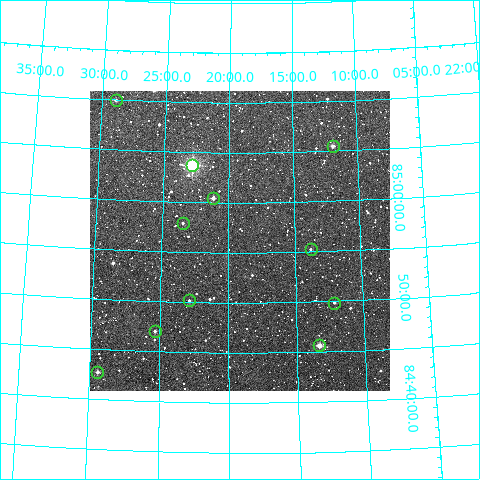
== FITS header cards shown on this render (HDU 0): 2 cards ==
NAXIS1  =                  300
NAXIS2  =                  300

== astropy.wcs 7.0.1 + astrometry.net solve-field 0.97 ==
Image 300 x 300 px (HDU 0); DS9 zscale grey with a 90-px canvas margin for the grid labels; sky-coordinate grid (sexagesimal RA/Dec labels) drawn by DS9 from the SOLVED WCS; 11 Tycho-2 reference stars matched to detected sources circled (green)
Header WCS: RA---TAN/DEC--TAN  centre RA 22:19:07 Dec +84:56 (334.78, +84.94 deg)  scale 6 arcsec/px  FOV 30.0' x 30.0'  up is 0 deg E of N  parity normal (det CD < 0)
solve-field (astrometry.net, Tycho-2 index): VERIFIED the header's WCS against the Tycho-2 star catalogue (verified at 2 index scales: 7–11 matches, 0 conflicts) and refined it, rather than solving blind
Solved WCS: RA---TAN-SIP/DEC--TAN-SIP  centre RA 22:19:09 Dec +84:56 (334.79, +84.94 deg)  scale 6 arcsec/px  FOV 30.0' x 30.0'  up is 0 deg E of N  parity normal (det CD < 0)
The solver's refit moves the header's centre by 2.3 arcsec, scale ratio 0.9995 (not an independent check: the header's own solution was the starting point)
Tycho-2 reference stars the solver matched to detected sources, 11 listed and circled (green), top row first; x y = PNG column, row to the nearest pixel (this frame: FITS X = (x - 90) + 1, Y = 300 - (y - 91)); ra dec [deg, ICRS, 3 dp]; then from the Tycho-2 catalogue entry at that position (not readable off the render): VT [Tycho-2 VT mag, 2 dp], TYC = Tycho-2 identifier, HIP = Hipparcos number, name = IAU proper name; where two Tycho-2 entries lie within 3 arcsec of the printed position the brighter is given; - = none
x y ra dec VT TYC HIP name
116 100 337.231 +85.166 11.88 4654-1289-1 - -
333 146 332.971 +85.092 10.98 4654-1558-1 - -
192 165 335.701 +85.062 7.26 4654-1474-1 110485 -
213 198 335.299 +85.007 10.52 4654-1145-1 - -
183 223 335.864 +84.965 12.37 4654-1249-1 - -
311 249 333.447 +84.921 12.21 4654-1272-1 - -
189 300 335.717 +84.836 12.20 4654-1453-1 - -
334 303 333.032 +84.831 12.03 4654-1283-1 - -
155 331 336.339 +84.784 11.76 4654-1482-1 - -
319 345 333.335 +84.760 9.75 4654-1153-1 - -
97 372 337.357 +84.712 11.24 4654-727-1 - -